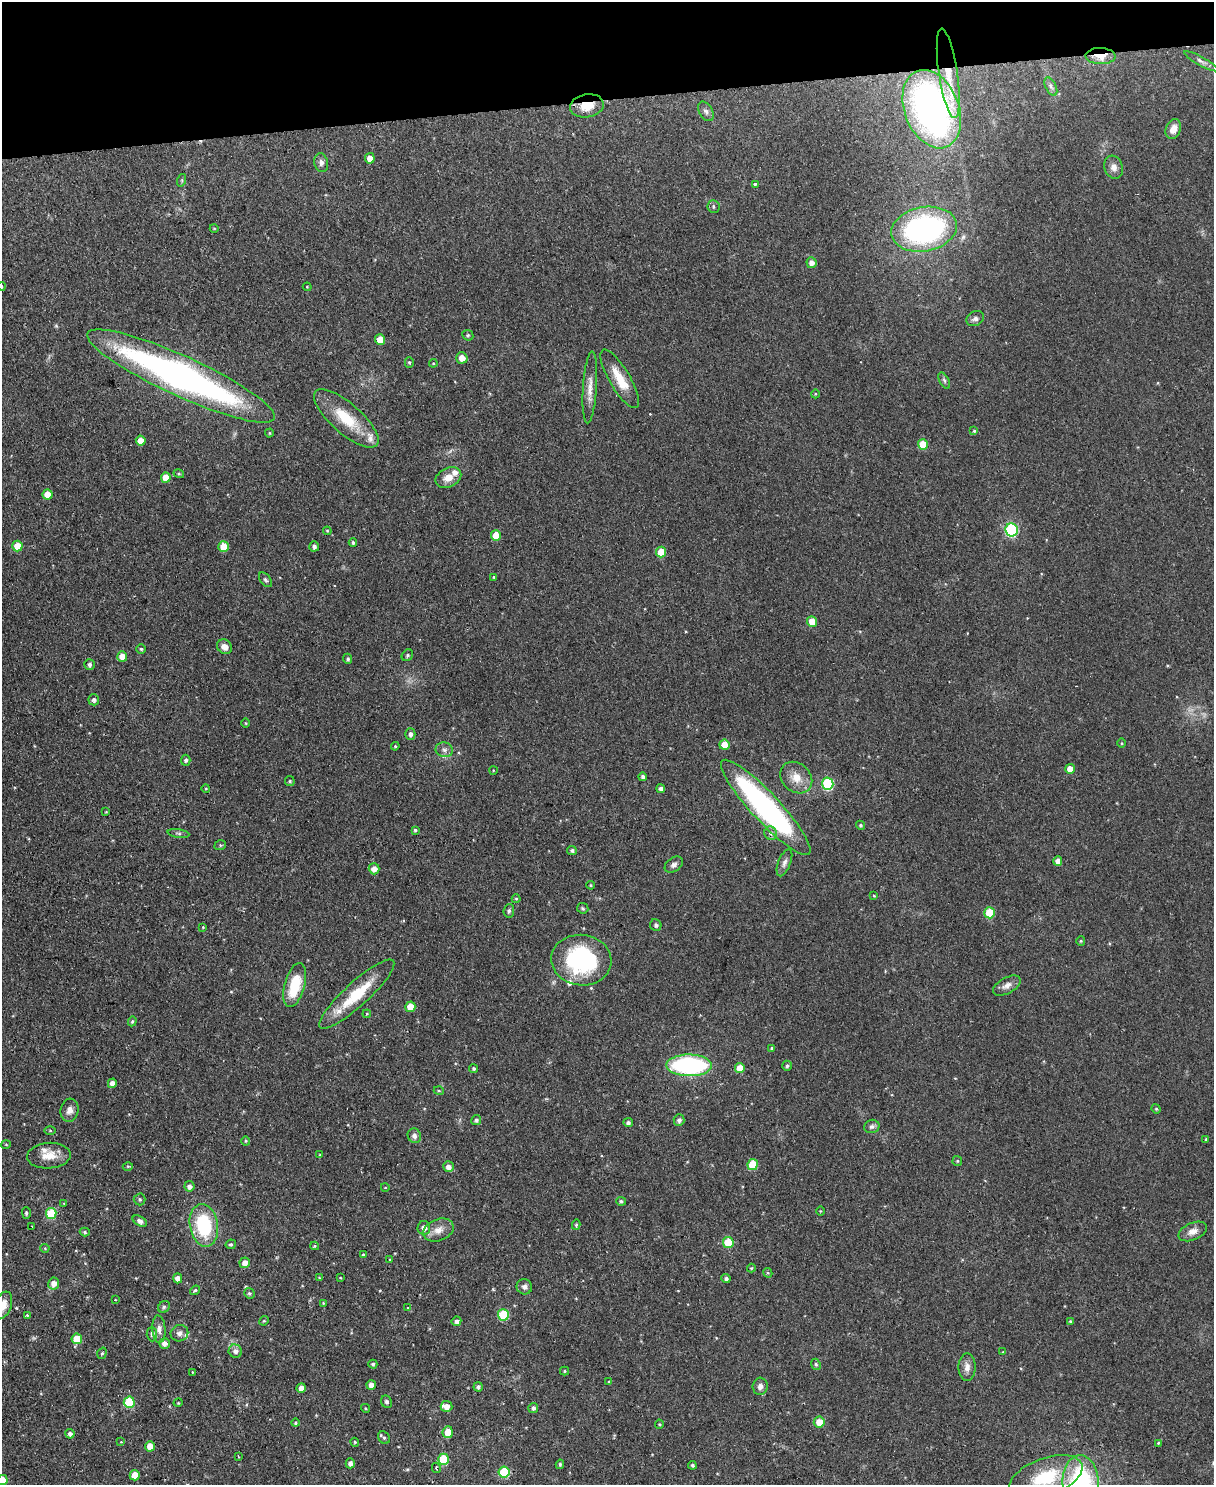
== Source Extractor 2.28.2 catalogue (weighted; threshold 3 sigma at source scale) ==
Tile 3 of 4 x 3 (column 3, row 1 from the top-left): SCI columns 2430-3641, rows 3104-4586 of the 4854 x 4838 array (HDU 1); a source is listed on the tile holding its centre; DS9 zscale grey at full resolution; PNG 1216 x 1487 px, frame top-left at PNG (2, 2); each listed source drawn as its Kron ellipse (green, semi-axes under 4 px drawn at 4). Shown black and unused: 7% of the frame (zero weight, under 2 of 3 exposures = <1% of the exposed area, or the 3 px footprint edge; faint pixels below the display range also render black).
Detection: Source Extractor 2.28.2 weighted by HDU 2 'WHT'; one run over the whole footprint, this tile lists its part. Background 0.123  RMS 0.0083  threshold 0.0374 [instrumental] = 3 sigma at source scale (4.5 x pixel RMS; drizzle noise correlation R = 1.50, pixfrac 1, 0.05/0.05 arcsec/px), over >= 5 px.
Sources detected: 220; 1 too faint to see at this stretch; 1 cosmic-ray / hot-pixel residue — neither listed nor drawn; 6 inside a brighter listed object's ellipse — not listed separately; the other 212 listed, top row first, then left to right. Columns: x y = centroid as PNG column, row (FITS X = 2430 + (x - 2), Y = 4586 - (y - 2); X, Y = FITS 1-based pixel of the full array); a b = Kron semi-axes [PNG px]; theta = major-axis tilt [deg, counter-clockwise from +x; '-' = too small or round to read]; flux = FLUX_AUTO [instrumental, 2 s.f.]
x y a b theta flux
1101 56 15 8 -2 13
1201 61 19 4 -29 3.6
948 73 45 9 -81 24
1051 87 10 5 -64 2.6
587 106 17 11 9 17
932 109 41 27 -68 330
706 111 11 6 -59 3
1173 129 10 7 66 7.5
370 158 5 4 - 8.1
321 163 9 7 -77 3.2
1114 167 12 9 -72 4.8
182 180 6 4 72 1.2
755 184 4 3 - 1.7
713 206 6 6 - 1.8
214 228 4 3 - 0.6
924 229 33 22 11 200
811 263 5 5 - 4.2
2 286 4 3 - 0.73
307 287 4 3 - 0.84
975 318 9 7 29 3.1
468 335 6 5 - 1.2
380 340 5 5 - 15
462 358 5 5 - 7.3
409 362 5 4 - 1.1
433 363 4 4 - 0.82
181 376 103 20 -25 370
620 379 33 10 -59 19
944 380 9 4 -63 1.8
590 387 36 7 86 9.7
815 394 4 3 - 0.64
346 418 41 15 -41 33
974 431 4 4 - 1.1
269 433 4 4 - 0.89
141 440 5 5 - 7.9
923 444 5 5 - 20
179 474 5 3 - 0.83
448 477 13 9 25 8.4
166 478 5 5 - 14
48 495 5 5 - 13
1012 530 6 6 - 100
327 531 4 3 - 0.91
496 535 5 5 - 14
353 542 4 4 - 1.8
17 546 5 5 - 16
314 546 5 5 - 2.8
223 547 5 5 - 19
661 552 5 5 - 19
494 577 4 3 - 0.86
265 580 8 5 -52 1.7
812 622 5 5 - 12
224 647 8 6 -37 5.1
141 649 5 5 - 1.2
407 655 6 5 - 1.4
122 656 5 5 - 9.3
348 659 5 4 - 1.6
89 665 5 5 - 2.3
94 700 5 5 - 2.5
246 723 5 3 - 0.77
410 734 6 5 - 2.9
1122 743 5 3 - 0.8
724 745 5 5 - 11
395 746 4 4 - 1
444 750 9 7 -12 3.5
186 760 5 5 - 1.8
1070 769 5 5 - 9.9
493 770 4 3 - 0.57
643 777 4 4 - 2.7
796 778 17 14 -42 12
290 781 5 5 - 1.2
828 784 6 6 - 78
206 788 4 3 - 0.63
661 789 4 4 - 3.2
766 807 64 14 -47 210
106 812 4 3 - 0.64
860 825 4 4 - 1.3
415 830 4 4 - 1.3
178 833 11 4 -9 1.8
771 833 7 6 - 3.9
220 845 6 4 20 1.3
572 850 5 4 - 1.8
1058 861 5 4 - 5.2
784 863 14 6 68 3.7
674 865 10 7 35 3.4
374 869 5 5 - 6.4
591 885 4 3 - 0.94
874 896 3 3 - 0.98
516 899 4 4 - 0.93
583 908 6 5 - 1.3
509 911 7 5 84 1.6
990 913 5 5 - 31
656 925 6 5 - 1.8
203 927 4 3 - 0.74
1081 941 4 4 - 0.91
581 960 30 25 -6 110
295 985 23 10 75 32
1007 986 15 8 29 5.3
357 994 49 12 43 38
410 1007 5 5 - 14
367 1014 4 4 - 0.84
132 1021 5 4 - 1.3
772 1048 4 3 - 1.3
689 1065 23 11 -1 130
787 1066 5 5 - 1.8
740 1068 5 5 - 13
474 1069 4 3 - 1.5
112 1083 5 4 - 5.7
439 1091 5 3 - 0.88
1156 1109 5 4 - 1
70 1110 12 9 76 5.1
476 1120 5 4 - 1.9
679 1120 6 5 - 2.5
628 1123 5 4 - 2.3
872 1126 8 6 13 2.3
50 1130 6 4 -1 1
414 1136 7 6 - 3.4
1206 1139 3 3 - 0.83
246 1141 4 4 - 0.87
6 1144 5 3 - 0.79
320 1155 3 3 - 0.82
49 1156 22 13 3 13
957 1161 5 4 - 0.88
753 1165 5 5 - 28
128 1166 5 3 - 0.83
448 1167 5 5 - 4.9
189 1186 5 5 - 3.3
385 1187 4 3 - 0.61
140 1199 6 6 - 1.6
621 1201 5 4 - 1.6
64 1203 3 2 - 0.85
820 1211 4 3 - 0.67
26 1213 5 4 - 1.5
51 1214 5 5 - 38
140 1221 8 4 -29 3.4
204 1225 21 14 -80 58
576 1225 5 4 - 1.2
32 1226 3 2 - 0.81
424 1228 7 6 - 5.1
438 1230 16 11 20 8.5
1193 1231 15 8 24 6.2
85 1232 5 4 - 1.3
728 1242 5 5 - 25
231 1244 5 4 - 1.5
315 1246 4 4 - 1.1
45 1248 4 4 - 0.82
363 1255 4 3 - 0.96
390 1260 4 3 - 0.75
245 1263 5 5 - 5.6
751 1268 4 4 - 0.85
768 1273 5 4 - 0.9
178 1278 5 4 - 5
319 1278 4 4 - 0.74
341 1278 4 2 - 0.56
726 1279 4 4 - 2.2
54 1283 6 5 - 6.7
524 1287 8 7 - 3.1
195 1290 5 4 - 1.5
249 1293 5 5 - 1.6
115 1300 3 2 - 0.58
323 1303 3 3 - 0.68
3 1305 14 8 69 10
164 1307 6 5 - 1.6
408 1307 4 2 - 0.61
27 1315 3 3 - 1.9
503 1315 5 5 - 37
264 1321 5 4 - 0.95
456 1321 5 4 - 3.2
1070 1321 4 3 - 1
159 1329 14 6 -86 4.6
179 1333 9 8 - 3.5
152 1334 7 5 -88 1.8
77 1339 5 5 - 18
164 1343 5 5 - 4.2
235 1351 7 6 - 3.7
1003 1352 4 4 - 0.68
102 1353 6 4 71 1.3
373 1364 4 4 - 1.3
816 1364 6 4 -67 1.6
967 1367 14 8 -90 5.9
564 1371 4 4 - 0.98
192 1372 4 2 - 0.63
609 1382 4 4 - 1
371 1385 5 4 - 5.5
760 1386 9 7 86 3.5
478 1387 5 4 - 2
301 1388 5 4 - 6
129 1402 5 5 - 37
386 1402 6 5 - 1.7
178 1403 5 3 - 0.65
447 1406 6 5 - 6.2
365 1408 5 3 - 0.86
533 1408 5 5 - 2.6
819 1422 5 5 - 11
296 1423 4 4 - 1.5
659 1424 4 4 - 0.88
448 1432 6 5 - 13
70 1434 5 4 - 3
384 1438 7 5 -53 1.6
121 1442 4 4 - 0.73
355 1442 4 4 - 0.91
1158 1443 4 3 - 0.88
150 1446 5 5 - 11
238 1457 4 2 - 0.99
443 1459 5 5 - 40
350 1463 5 4 - 3.4
560 1464 5 3 - 1.4
692 1465 4 4 - 1.5
436 1468 5 3 - 0.92
504 1472 6 5 - 42
135 1475 5 5 - 12
1046 1477 38 19 20 48
2 1480 5 5 - 11
1081 1484 29 18 -87 130
Overlapping masked pixels (flux is a lower limit): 4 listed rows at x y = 1101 56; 948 73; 587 106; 766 807
Isophote crosses this tile's border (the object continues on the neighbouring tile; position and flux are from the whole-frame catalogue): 5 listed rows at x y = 2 286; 3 1305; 1046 1477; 2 1480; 1081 1484